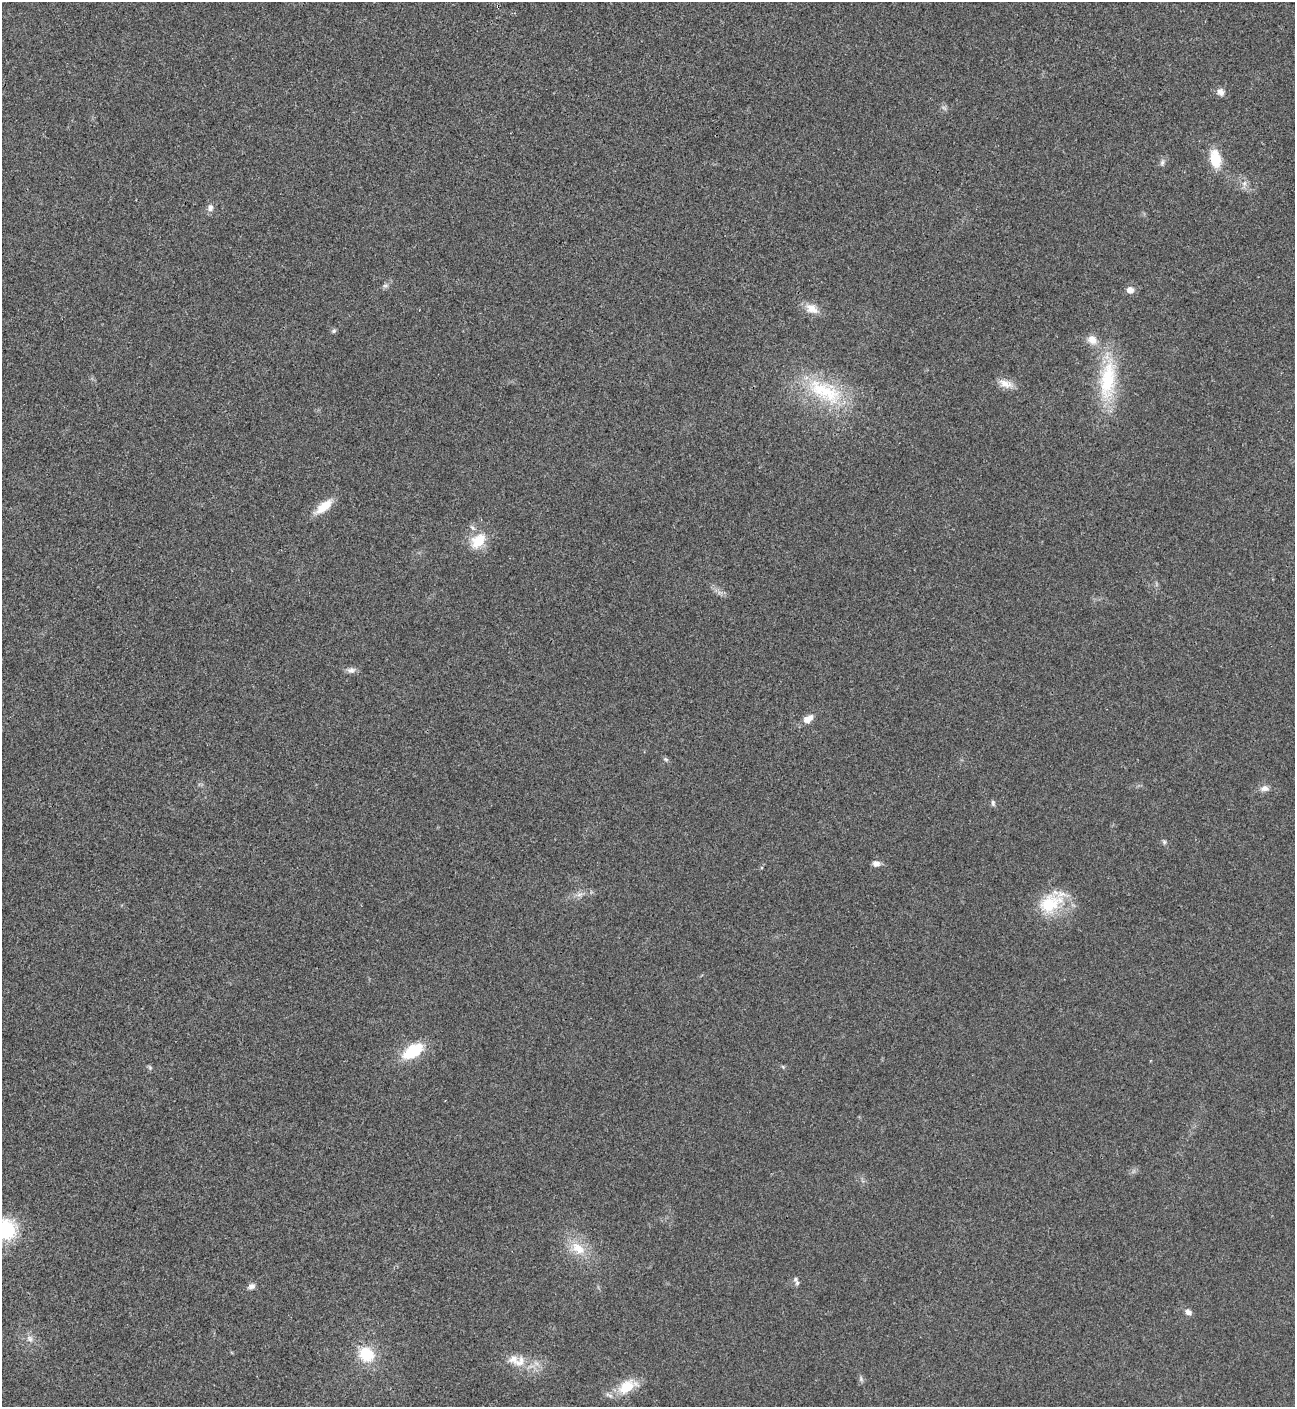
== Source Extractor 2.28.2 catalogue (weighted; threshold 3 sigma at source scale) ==
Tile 11 of 4 x 4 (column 3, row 3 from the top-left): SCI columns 2883-4175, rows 1410-2814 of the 5625 x 5637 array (HDU 1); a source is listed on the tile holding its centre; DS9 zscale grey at full resolution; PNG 1297 x 1409 px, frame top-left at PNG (2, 2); no overlay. Shown black and unused: <1% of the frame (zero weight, under 3 of 4 exposures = <1% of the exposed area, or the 3 px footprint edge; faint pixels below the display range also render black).
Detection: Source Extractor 2.28.2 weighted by HDU 2 'WHT'; one run over the whole footprint, this tile lists its part. Background 0.0192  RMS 0.0056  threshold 0.0252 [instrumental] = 3 sigma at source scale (4.5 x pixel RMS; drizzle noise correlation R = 1.50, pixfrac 1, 0.05/0.05 arcsec/px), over >= 5 px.
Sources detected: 37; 2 inside a brighter listed object's ellipse — not listed separately; the other 35 listed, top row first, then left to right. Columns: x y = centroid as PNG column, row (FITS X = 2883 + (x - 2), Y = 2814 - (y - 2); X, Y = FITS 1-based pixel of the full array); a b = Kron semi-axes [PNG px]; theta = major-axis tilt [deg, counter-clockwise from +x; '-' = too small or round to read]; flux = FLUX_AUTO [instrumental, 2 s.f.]
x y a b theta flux
1221 92 10 8 -51 2.7
1215 159 23 13 -80 13
1162 162 9 5 64 1.5
1245 183 7 4 71 1.4
210 208 10 7 66 2.6
385 285 7 4 0 1.1
1130 290 8 8 - 3.3
812 309 19 11 -29 6.1
334 331 6 5 - 1
1092 340 12 10 -44 5.2
1107 380 58 20 83 37
1005 383 20 10 -17 5.6
824 391 58 24 -32 42
324 507 21 9 40 11
478 540 23 15 45 13
351 670 11 8 5 2.4
806 720 9 8 - 4
666 759 7 4 -20 0.96
1265 788 11 8 2 2.9
993 803 8 5 -76 1.2
1164 842 6 5 - 1
876 863 10 7 -5 2.5
579 895 7 5 1 1.6
1050 904 35 22 28 24
413 1051 22 11 32 24
150 1067 7 5 -69 0.96
5 1230 23 22 - 33
578 1248 22 13 -38 12
795 1279 8 6 74 1.7
251 1286 9 7 24 2.3
1188 1312 8 6 -39 2.6
30 1339 9 7 -48 2.4
366 1354 17 14 -42 18
520 1361 19 11 40 6.7
627 1387 28 16 32 13
Isophote crosses this tile's border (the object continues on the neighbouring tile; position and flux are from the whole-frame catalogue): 1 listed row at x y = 5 1230